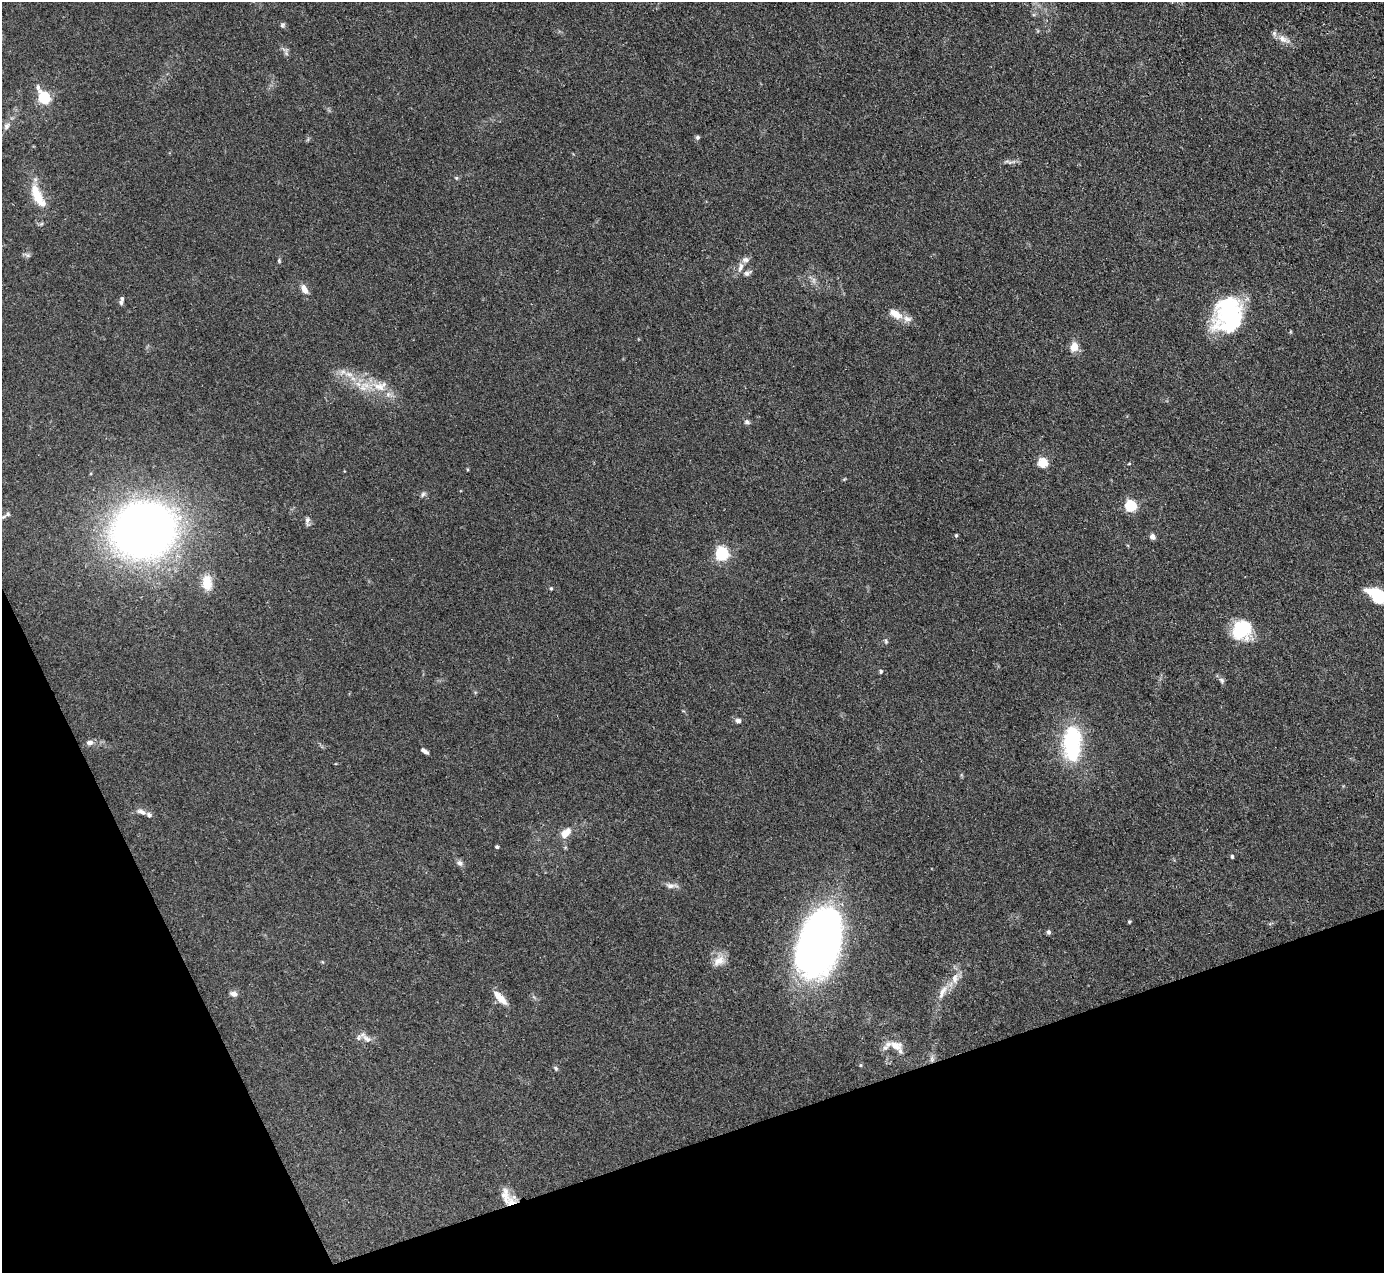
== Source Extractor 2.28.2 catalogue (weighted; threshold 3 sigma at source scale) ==
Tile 14 of 4 x 4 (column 2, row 4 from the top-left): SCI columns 1384-2765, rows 283-1553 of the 5531 x 5521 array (HDU 1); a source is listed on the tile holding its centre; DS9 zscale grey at full resolution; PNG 1386 x 1275 px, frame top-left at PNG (2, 2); no overlay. Shown black and unused: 18% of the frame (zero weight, under 3 of 4 exposures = <1% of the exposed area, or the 3 px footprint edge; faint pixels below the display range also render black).
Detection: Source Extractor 2.28.2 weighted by HDU 2 'WHT'; one run over the whole footprint, this tile lists its part. Background 0.106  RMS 0.0066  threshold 0.0298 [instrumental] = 3 sigma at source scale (4.5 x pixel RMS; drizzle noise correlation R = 1.50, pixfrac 1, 0.05/0.05 arcsec/px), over >= 5 px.
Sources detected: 69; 1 too faint to see at this stretch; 1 inside a brighter object's white glare — not listed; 7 inside a brighter listed object's ellipse — not listed separately; the other 60 listed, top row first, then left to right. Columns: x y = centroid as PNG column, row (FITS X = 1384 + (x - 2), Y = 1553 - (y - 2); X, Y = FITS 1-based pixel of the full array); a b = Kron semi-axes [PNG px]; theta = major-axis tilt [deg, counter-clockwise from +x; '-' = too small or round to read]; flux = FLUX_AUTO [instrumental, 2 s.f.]
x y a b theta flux
282 25 7 6 - 1.3
1283 39 18 8 -24 5.7
286 53 10 5 -79 1.8
44 98 7 5 -62 83
7 126 10 7 56 2.6
698 137 5 5 - 1.4
1008 162 16 5 -8 2.4
456 178 5 4 - 0.87
37 196 32 11 -64 18
27 255 9 5 -25 1.5
279 261 6 4 -81 0.89
740 267 13 6 74 3.8
747 273 11 7 23 2.4
304 289 12 7 -61 4.8
121 301 10 4 79 2
1229 313 34 31 64 68
895 314 19 10 -31 8.4
1074 347 11 9 74 7.4
349 374 13 6 -10 5.1
379 387 25 12 -18 15
747 422 8 6 -26 1.6
1043 463 5 5 - 36
1129 464 5 3 - 0.64
423 494 7 5 61 1.5
1130 506 5 5 - 65
8 514 8 6 16 1.8
307 521 13 6 89 2.2
144 530 44 37 15 570
956 535 5 4 - 0.97
1152 537 7 6 - 2.6
722 554 6 6 - 120
207 583 18 11 -84 12
551 588 5 4 - 0.76
1377 596 17 10 -41 40
1242 630 21 20 - 29
886 641 7 5 -70 1.1
881 672 5 4 - 0.93
1222 680 8 6 -52 1.8
738 720 7 6 - 2.2
90 743 8 7 - 2.8
1072 743 40 20 89 63
424 751 9 4 -36 2.2
141 812 14 6 -19 3.2
566 833 15 9 44 7.5
497 847 4 3 - 1.4
1232 856 5 4 - 0.96
460 863 10 7 -30 2.4
670 886 15 7 -8 3.5
1129 922 5 4 - 0.8
1049 932 6 5 - 1.5
819 942 60 32 72 490
719 961 17 11 29 7.4
943 992 25 8 62 7.8
233 994 9 6 -14 3.1
500 998 20 7 -46 8.7
367 1039 20 8 -31 5
896 1046 20 12 -19 9
932 1059 10 6 -81 2.6
556 1068 6 5 - 1.2
511 1202 18 13 57 8.9
Overlapping masked pixels (flux is a lower limit): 2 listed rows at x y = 932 1059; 511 1202
Isophote crosses this tile's border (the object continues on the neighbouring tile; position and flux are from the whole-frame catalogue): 1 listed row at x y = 1377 596